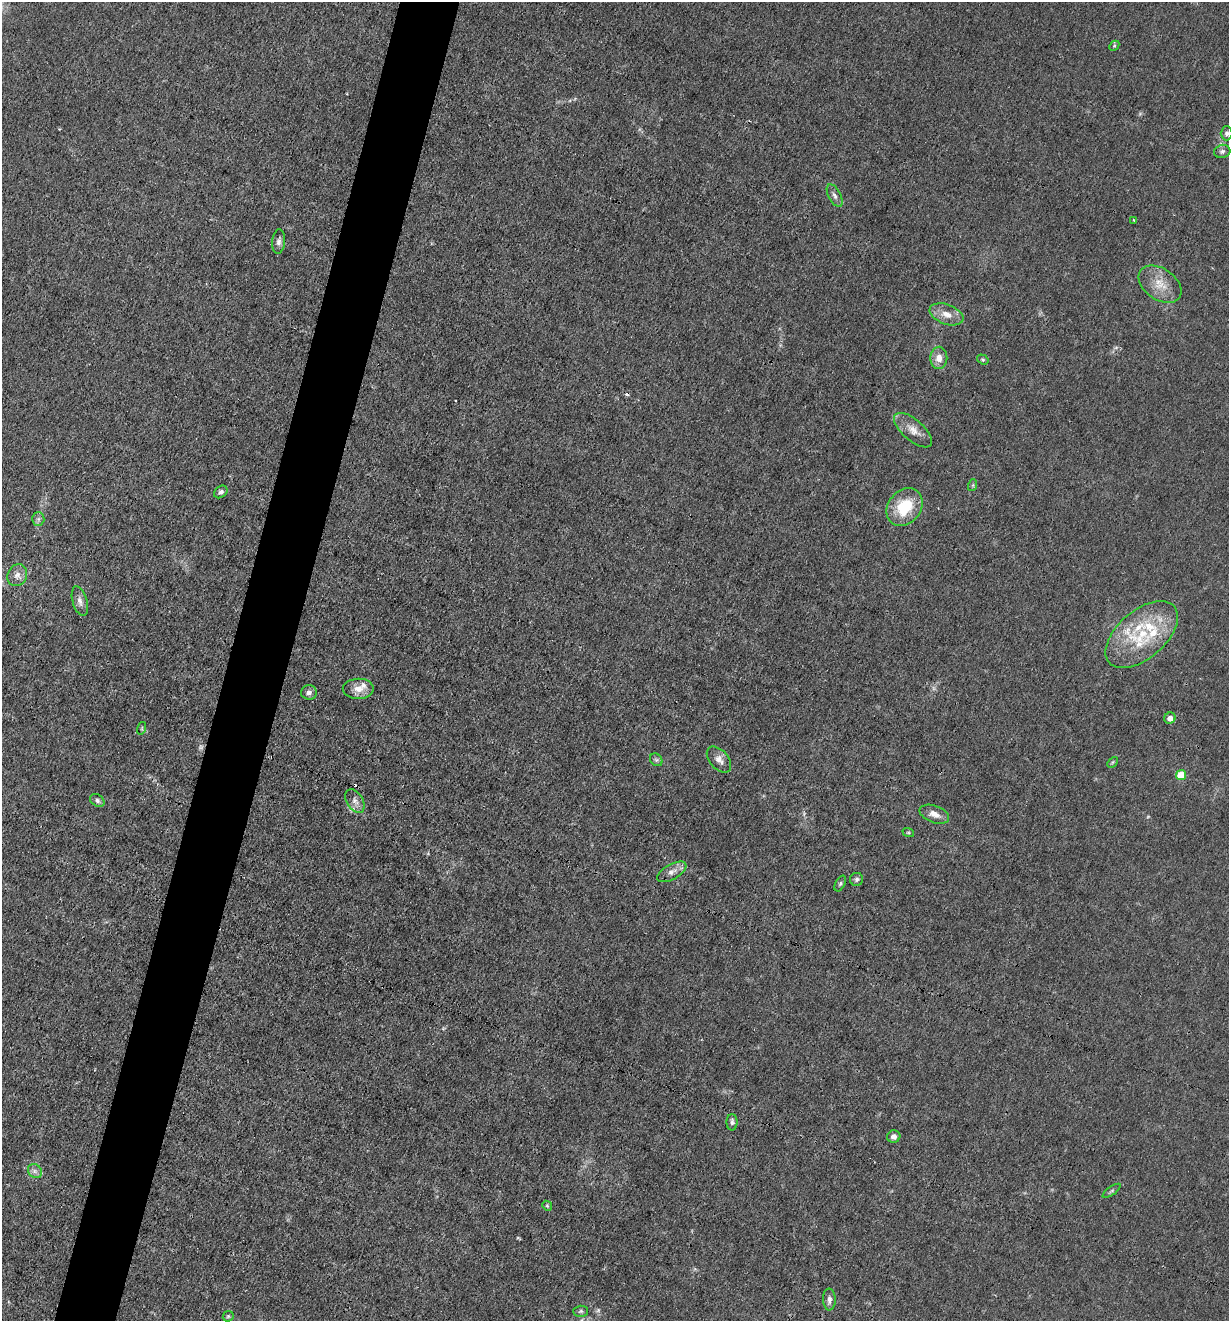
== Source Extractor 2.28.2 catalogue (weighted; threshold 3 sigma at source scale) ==
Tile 7 of 4 x 4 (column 3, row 2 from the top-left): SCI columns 2584-3810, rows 2637-3955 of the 5293 x 5273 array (HDU 1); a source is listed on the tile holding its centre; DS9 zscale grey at full resolution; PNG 1231 x 1323 px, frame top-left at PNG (2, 2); each listed source drawn as its Kron ellipse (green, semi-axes under 4 px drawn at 4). Shown black and unused: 5% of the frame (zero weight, under 3 of 4 exposures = <1% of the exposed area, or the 3 px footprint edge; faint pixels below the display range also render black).
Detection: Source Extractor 2.28.2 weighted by HDU 2 'WHT'; one run over the whole footprint, this tile lists its part. Background 0.0242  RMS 0.003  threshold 0.0133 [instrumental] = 3 sigma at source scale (4.5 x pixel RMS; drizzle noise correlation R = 1.50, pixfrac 1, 0.05/0.05 arcsec/px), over >= 5 px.
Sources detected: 47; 1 too faint to see at this stretch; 2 cosmic-ray / hot-pixel residue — neither listed nor drawn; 3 inside a brighter listed object's ellipse — not listed separately; the other 41 listed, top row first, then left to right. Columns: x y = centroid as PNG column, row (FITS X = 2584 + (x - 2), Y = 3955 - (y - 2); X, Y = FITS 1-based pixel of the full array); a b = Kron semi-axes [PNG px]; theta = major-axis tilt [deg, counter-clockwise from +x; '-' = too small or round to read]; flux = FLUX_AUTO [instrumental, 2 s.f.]
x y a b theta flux
1114 46 6 4 45 0.43
1227 133 7 6 - 0.8
1222 151 8 6 16 0.8
835 195 12 6 -62 1.2
1133 220 3 2 - 0.24
279 241 12 6 83 1.1
1160 284 24 15 -34 5.5
946 314 17 10 -20 3.3
939 358 11 8 88 2.6
983 359 6 4 -34 0.44
913 430 23 10 -41 3.3
973 485 6 4 72 0.37
221 492 7 5 37 0.82
904 507 20 16 51 11
38 519 6 6 - 0.77
17 575 11 9 62 1.8
80 601 15 7 -74 1.6
1142 635 43 24 40 19
358 689 15 10 0 3.1
309 692 8 7 - 1.1
1170 718 6 5 - 1.7
142 728 6 4 72 0.38
656 760 7 5 -43 0.57
719 760 15 9 -49 2
1112 762 6 4 46 0.38
1181 775 5 5 - 6.2
97 800 8 5 -36 0.72
355 801 13 8 -58 1.7
934 814 15 8 -19 2.3
908 832 6 3 -19 0.35
672 872 16 7 29 2
857 879 6 6 - 0.63
840 884 8 4 63 0.62
732 1122 8 5 90 0.84
894 1136 6 6 - 1.2
35 1171 8 6 -46 0.97
1112 1191 10 3 36 0.48
547 1206 5 4 - 0.39
829 1299 11 6 -88 1.2
581 1311 7 5 1 0.59
228 1316 6 5 - 0.43
Isophote crosses this tile's border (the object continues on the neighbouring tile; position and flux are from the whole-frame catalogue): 1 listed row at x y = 17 575